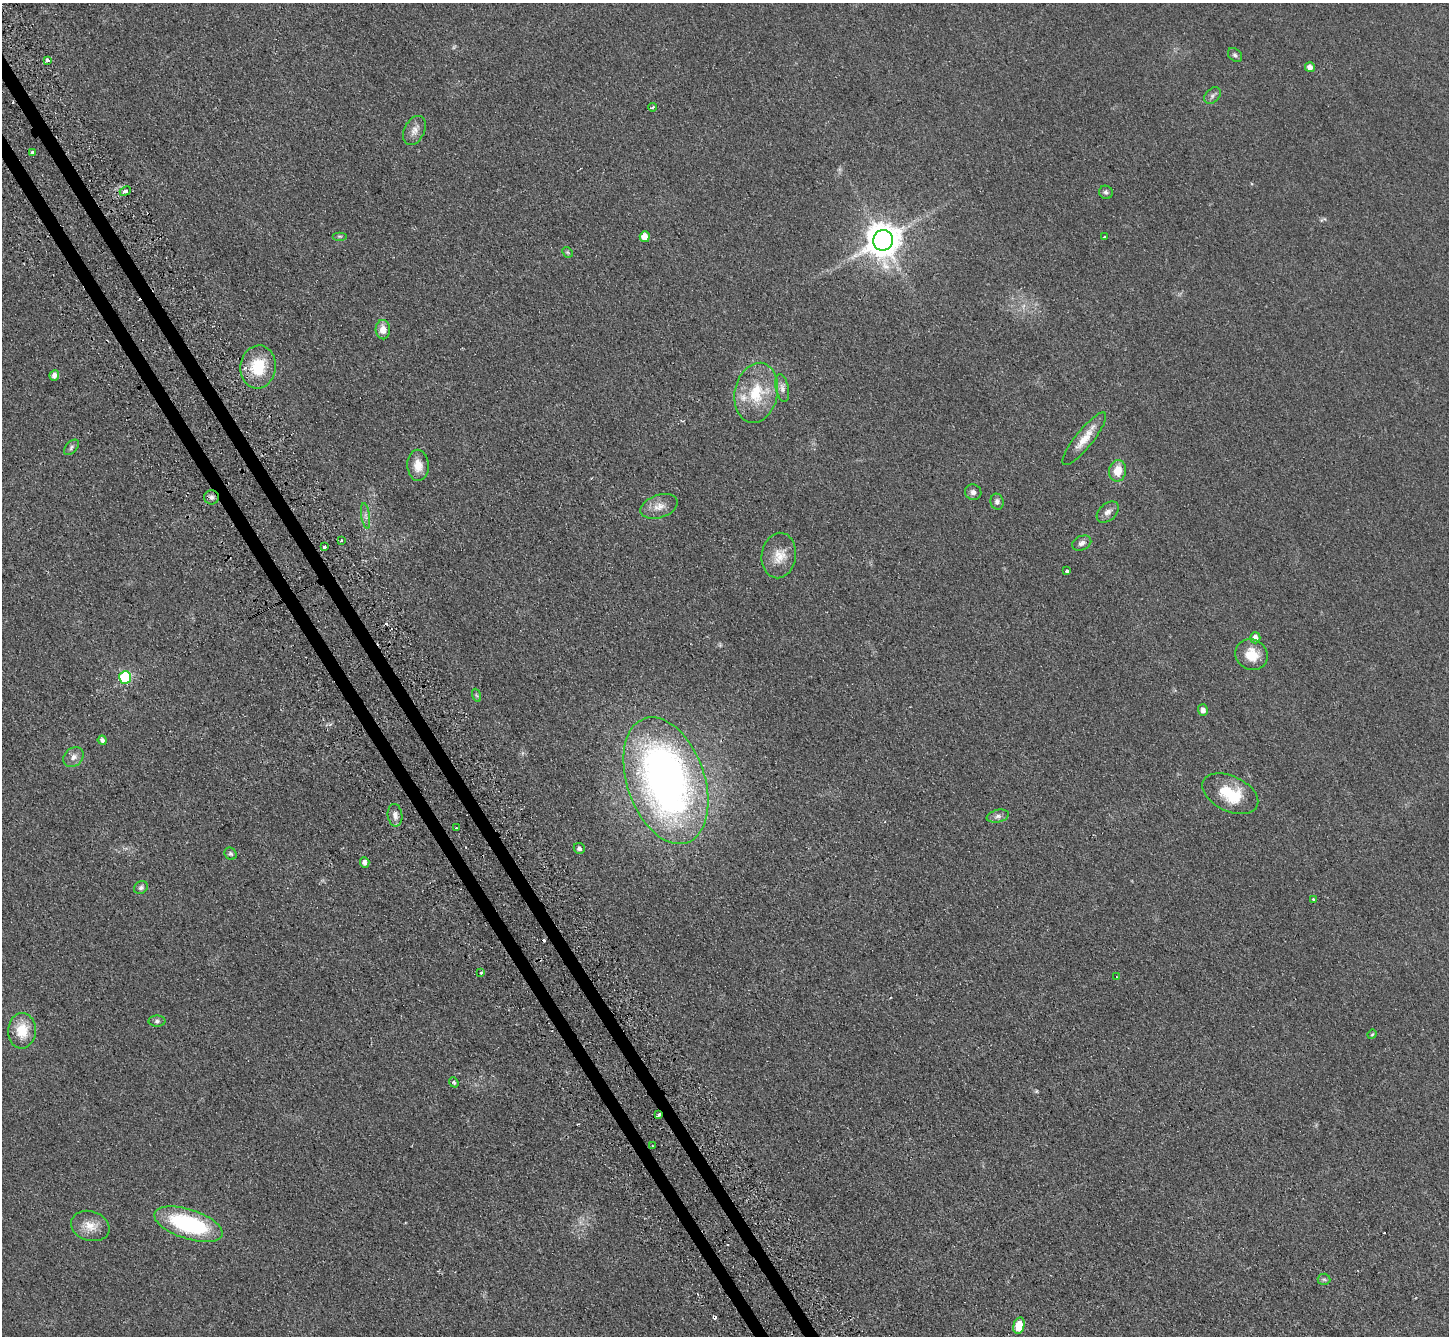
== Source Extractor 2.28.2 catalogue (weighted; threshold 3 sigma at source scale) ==
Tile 11 of 4 x 4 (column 3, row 3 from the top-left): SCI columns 2928-4374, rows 1643-2976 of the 5856 x 5815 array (HDU 1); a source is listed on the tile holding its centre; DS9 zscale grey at full resolution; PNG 1451 x 1338 px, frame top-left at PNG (2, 3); each listed source drawn as its Kron ellipse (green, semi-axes under 4 px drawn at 4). Shown black and unused: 2% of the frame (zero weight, under 2 of 3 exposures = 2% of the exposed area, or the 3 px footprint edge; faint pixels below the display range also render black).
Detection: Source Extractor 2.28.2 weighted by HDU 2 'WHT'; one run over the whole footprint, this tile lists its part. Background 0.0531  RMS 0.0082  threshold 0.0368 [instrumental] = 3 sigma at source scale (4.5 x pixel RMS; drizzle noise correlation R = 1.50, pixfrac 1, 0.05/0.05 arcsec/px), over >= 5 px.
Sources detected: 70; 1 inside a brighter object's white glare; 4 cosmic-ray / hot-pixel residue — neither listed nor drawn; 2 inside a brighter listed object's ellipse — not listed separately; the other 63 listed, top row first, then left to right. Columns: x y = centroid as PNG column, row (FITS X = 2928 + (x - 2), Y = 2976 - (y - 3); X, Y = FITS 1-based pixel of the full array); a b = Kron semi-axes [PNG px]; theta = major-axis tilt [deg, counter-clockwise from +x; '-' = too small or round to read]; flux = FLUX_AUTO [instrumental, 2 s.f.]
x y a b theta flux
1235 55 8 6 -44 2
48 60 4 3 - 3.6
1310 67 5 5 - 4.6
1213 95 9 6 46 2.6
652 107 4 3 - 1.2
414 130 15 10 64 5.9
32 153 4 3 - 5.5
125 191 6 4 23 3.1
1106 192 7 6 - 2.1
339 236 7 4 0 1.1
645 237 5 5 - 8.6
1104 237 3 3 - 1.7
883 240 10 10 - 1800
567 252 6 4 -44 1.1
383 330 9 7 -86 6.4
258 367 21 18 84 29
54 375 5 4 - 4.3
782 388 14 6 -78 3.9
756 393 30 21 78 33
1084 439 33 9 51 13
71 447 9 5 48 2.1
418 465 15 10 -88 9.6
1118 471 11 8 80 12
973 492 8 7 - 3.5
211 497 7 7 - 2.6
997 502 8 6 -80 2.9
659 506 19 11 18 8.6
1108 512 13 8 42 4.6
366 516 13 4 -82 3
341 541 3 2 - 1.5
1082 543 10 7 23 3.2
324 547 3 3 - 3.8
779 556 23 17 83 14
1067 571 4 3 - 3.8
1255 638 5 5 - 5.4
1252 655 17 15 -27 16
125 678 6 6 - 85
476 695 6 4 -70 1.1
1203 710 6 5 - 3.5
102 740 4 4 - 2.4
73 757 11 9 45 4.8
666 781 66 38 -71 480
1230 794 30 17 -26 34
395 815 11 7 -84 4.5
998 816 11 6 13 3.1
456 828 3 2 - 0.64
579 848 6 5 - 2.1
231 854 6 5 - 1.6
365 862 5 4 - 3.5
141 888 7 6 - 2.2
1313 900 3 3 - 1.5
481 973 3 3 - 1.9
1117 977 3 3 - 0.9
157 1021 8 5 0 2
22 1031 18 14 86 19
1372 1034 5 4 - 0.91
454 1082 5 4 - 1.4
658 1115 4 3 - 4
652 1146 3 2 - 1
189 1224 35 14 -18 84
90 1226 20 14 -18 11
1324 1279 6 5 - 1.5
1019 1326 8 5 75 18
Overlapping masked pixels (flux is a lower limit): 1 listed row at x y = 658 1115